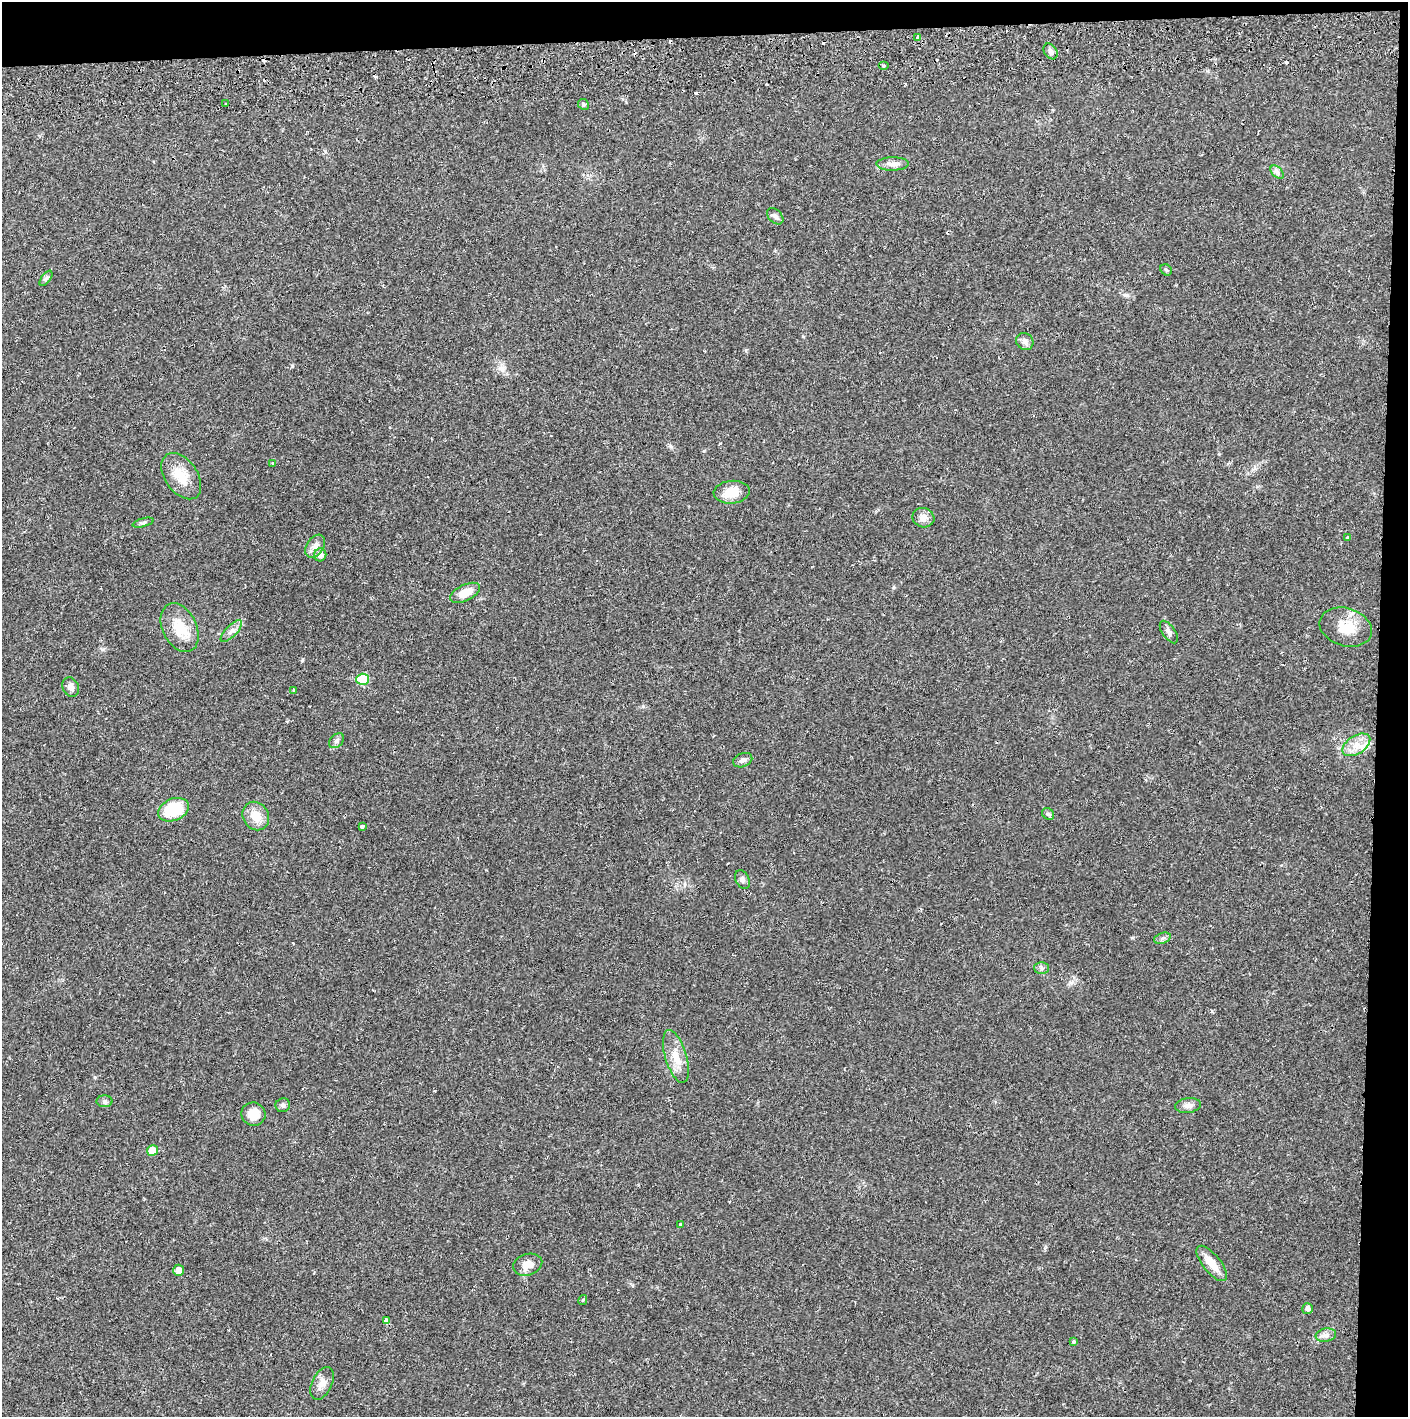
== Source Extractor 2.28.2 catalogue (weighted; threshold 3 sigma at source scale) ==
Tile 3 of 3 x 3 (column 3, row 1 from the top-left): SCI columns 2816-4221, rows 2887-4301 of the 4229 x 4360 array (HDU 1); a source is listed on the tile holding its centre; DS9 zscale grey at full resolution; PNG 1410 x 1419 px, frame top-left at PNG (2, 2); each listed source drawn as its Kron ellipse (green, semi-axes under 4 px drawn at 4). Shown black and unused: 5% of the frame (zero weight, under 2 of 3 exposures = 3% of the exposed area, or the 3 px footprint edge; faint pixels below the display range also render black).
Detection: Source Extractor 2.28.2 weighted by HDU 2 'WHT'; one run over the whole footprint, this tile lists its part. Background 0.0213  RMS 0.0035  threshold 0.0156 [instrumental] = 3 sigma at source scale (4.5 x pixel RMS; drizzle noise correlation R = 1.50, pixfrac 1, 0.05/0.05 arcsec/px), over >= 5 px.
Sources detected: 61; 7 cosmic-ray / hot-pixel residue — neither listed nor drawn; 1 inside a brighter listed object's ellipse — not listed separately; the other 53 listed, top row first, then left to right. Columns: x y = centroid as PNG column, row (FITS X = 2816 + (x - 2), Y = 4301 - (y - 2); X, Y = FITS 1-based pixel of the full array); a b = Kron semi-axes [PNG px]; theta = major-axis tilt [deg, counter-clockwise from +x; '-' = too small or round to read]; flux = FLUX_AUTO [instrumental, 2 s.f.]
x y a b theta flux
918 37 3 3 - 0.92
1051 51 8 6 -58 1.1
884 66 5 4 - 0.59
225 104 3 2 - 0.5
583 104 6 5 - 0.63
893 164 16 6 0 1.9
1277 172 8 5 -45 0.88
775 216 9 6 -44 1.2
1166 270 6 5 - 0.51
46 278 9 4 53 0.73
1025 341 9 8 - 1.3
273 463 4 3 - 0.28
181 476 26 16 -55 7.6
732 492 18 11 5 5.7
923 518 11 9 -20 2.5
143 523 11 3 15 0.66
1347 537 4 3 - 0.48
315 546 13 8 57 2.3
320 555 6 6 - 1.8
465 593 16 8 26 4.7
1346 627 27 19 -17 7.6
180 628 26 17 -64 8.8
231 631 14 5 46 1.5
1169 632 13 6 -55 1.4
363 679 6 5 - 13
71 687 10 8 -65 1.8
294 690 3 3 - 0.68
337 741 9 6 43 0.92
1356 745 15 9 33 3.8
743 760 10 6 23 1.3
174 810 16 11 22 16
1048 814 6 5 - 0.65
256 816 15 12 -58 5.5
362 826 4 3 - 0.98
742 880 10 7 -65 1.1
1162 938 9 5 20 0.88
1042 968 7 6 - 0.9
676 1056 27 10 -73 5.3
105 1101 8 6 0 0.79
283 1105 7 7 - 0.91
1188 1105 13 7 7 1.7
253 1114 12 11 - 4.5
152 1150 5 5 - 4.5
680 1224 3 3 - 0.5
1212 1263 21 9 -51 5
528 1265 15 10 17 3.6
179 1270 5 5 - 2.3
583 1300 5 3 - 0.41
1308 1309 5 5 - 1.2
386 1320 4 3 - 3.5
1326 1335 10 6 10 1.4
1073 1342 4 3 - 1
322 1383 17 10 64 2.9
Overlapping masked pixels (flux is a lower limit): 1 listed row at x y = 386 1320
Unlisted compact peaks at least as high as the median listed source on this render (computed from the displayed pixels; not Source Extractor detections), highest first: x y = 292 366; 103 649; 302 660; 704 451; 671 447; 95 1077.